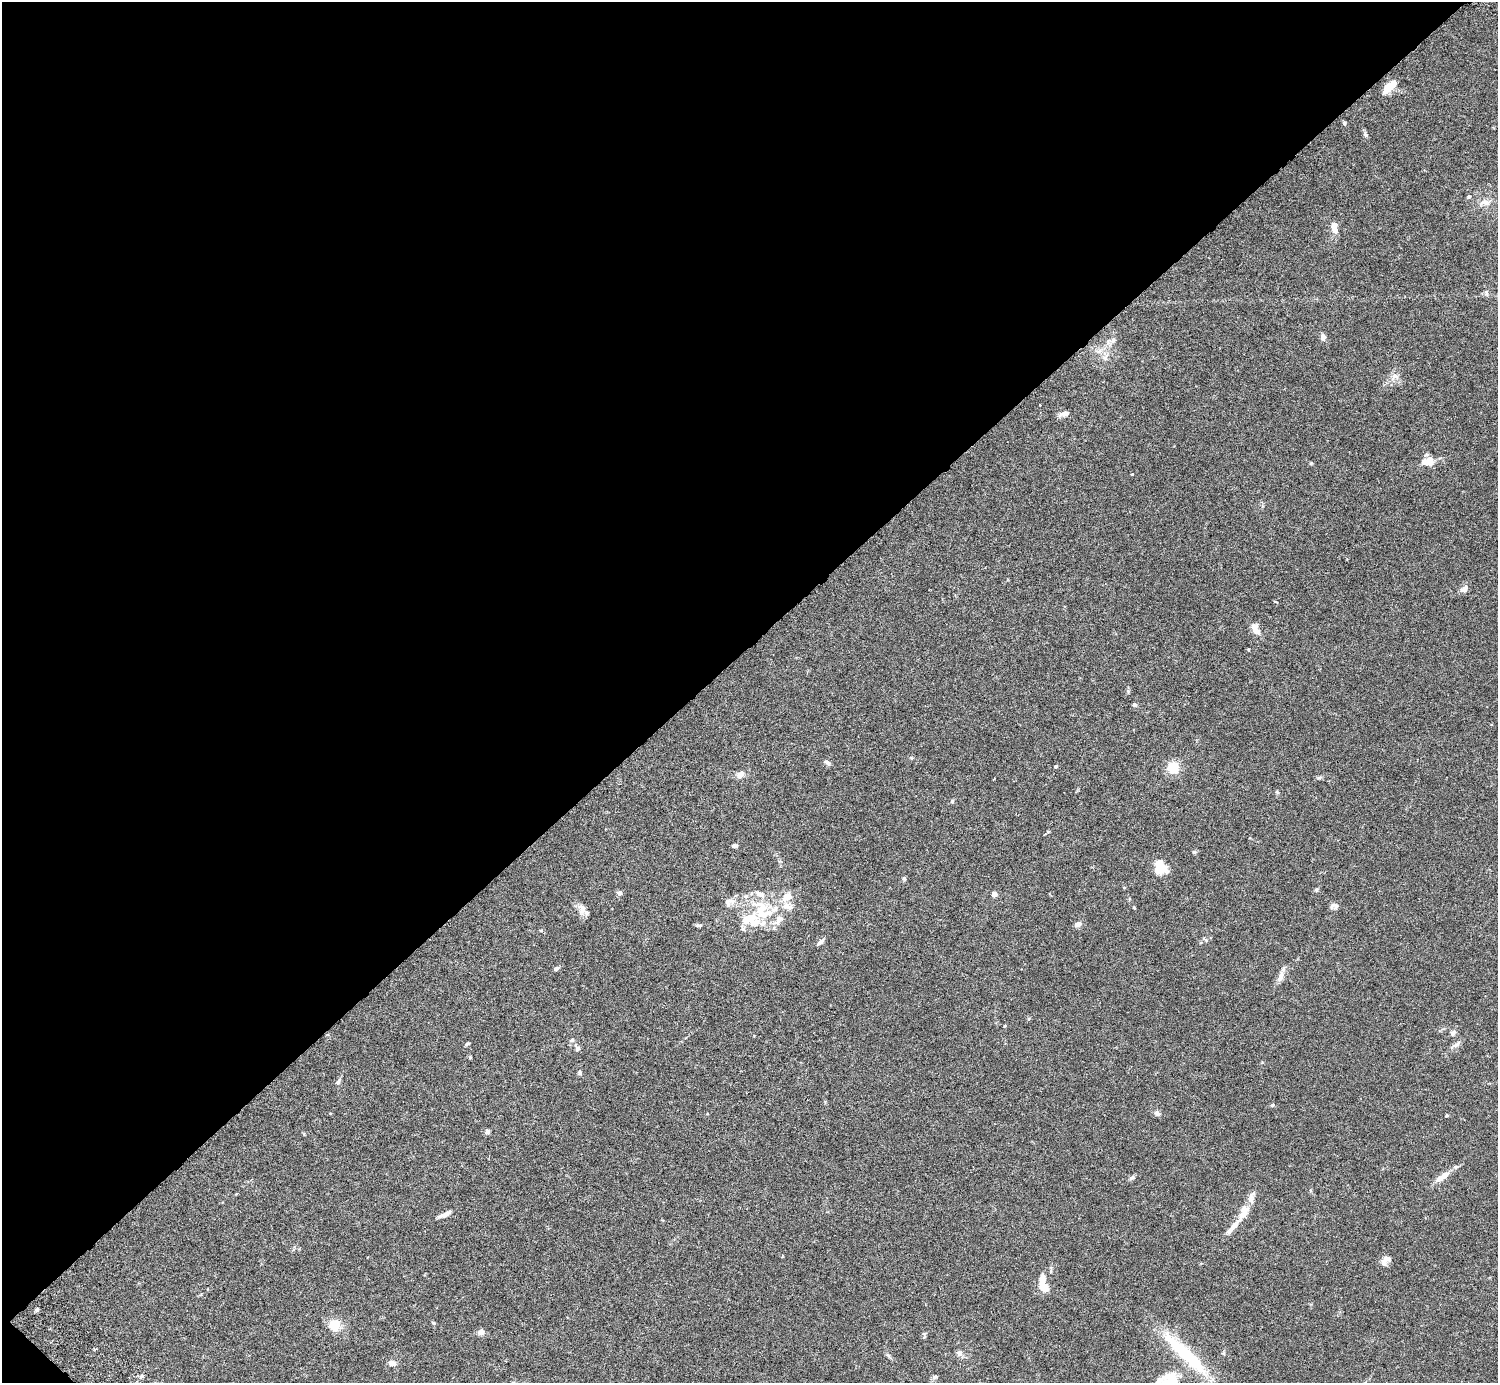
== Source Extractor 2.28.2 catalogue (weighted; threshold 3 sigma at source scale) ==
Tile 5 of 4 x 4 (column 1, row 2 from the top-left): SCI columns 45-1540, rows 2968-4348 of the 6074 x 6074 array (HDU 1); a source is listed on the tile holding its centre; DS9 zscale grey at full resolution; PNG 1500 x 1385 px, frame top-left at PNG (2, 2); no overlay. Shown black and unused: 47% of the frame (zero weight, under 3 of 6 exposures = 3% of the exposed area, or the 3 px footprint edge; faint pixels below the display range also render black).
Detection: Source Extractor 2.28.2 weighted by HDU 2 'WHT'; one run over the whole footprint, this tile lists its part. Background 0.0146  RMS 0.002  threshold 0.00807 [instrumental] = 3 sigma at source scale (4.09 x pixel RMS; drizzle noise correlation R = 1.36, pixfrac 0.8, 0.05/0.05 arcsec/px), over >= 5 px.
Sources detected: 92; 3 inside a brighter object's white glare — not listed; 16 inside a brighter listed object's ellipse — not listed separately; the other 73 listed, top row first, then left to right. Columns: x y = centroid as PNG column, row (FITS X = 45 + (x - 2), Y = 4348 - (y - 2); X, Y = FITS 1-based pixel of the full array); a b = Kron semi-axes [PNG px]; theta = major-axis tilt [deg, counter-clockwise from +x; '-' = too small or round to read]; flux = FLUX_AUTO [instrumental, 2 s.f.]
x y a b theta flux
1388 88 17 9 42 2.1
1344 123 5 4 - 0.26
1365 135 8 5 -43 0.37
1469 197 5 5 - 0.27
1485 203 17 7 -4 1.2
1334 227 13 7 -83 1.6
1486 293 7 4 -72 0.26
1323 337 8 6 -86 0.67
1113 341 8 6 67 0.56
1099 351 7 4 18 0.46
1105 357 10 6 65 0.71
1395 376 11 7 -16 0.88
1065 414 12 7 10 0.93
1428 461 17 12 7 2.1
1464 589 8 6 30 1
1256 631 10 7 -24 1.1
1134 704 5 5 - 0.33
827 763 10 5 -32 0.43
1055 767 3 3 - 0.46
1173 767 5 5 - 21
740 775 9 7 31 1
1319 778 7 4 1 0.29
952 801 5 5 - 0.24
735 846 6 4 -4 0.46
1194 852 6 4 1 0.32
1159 868 17 14 1 2.7
904 879 5 5 - 0.26
1317 889 6 5 - 0.32
620 893 6 6 - 0.48
994 894 7 6 - 0.55
787 897 16 11 39 2
729 901 12 7 20 0.91
1336 906 10 8 45 0.67
1134 908 5 3 - 0.15
762 909 30 20 75 7
581 912 12 8 52 0.93
1078 924 7 5 24 0.9
699 925 8 4 -6 0.37
743 929 9 5 -62 0.42
821 942 9 5 40 0.64
556 969 7 5 37 0.34
1281 976 17 7 72 1.2
1004 1026 4 3 - 0.17
1453 1033 9 7 43 0.53
572 1040 6 5 - 0.29
467 1044 6 4 31 0.24
1456 1045 21 5 35 0.74
577 1049 9 6 -72 0.55
580 1072 6 5 - 0.29
338 1082 8 6 47 0.41
1272 1105 5 4 - 0.22
1157 1113 8 6 -31 0.63
1446 1116 5 3 - 0.16
487 1132 6 6 - 0.42
1442 1177 22 8 36 1.8
1132 1178 8 5 37 0.4
1244 1212 24 11 65 2.6
445 1214 17 5 24 0.95
1229 1231 9 6 50 0.56
1387 1259 11 8 -19 0.83
1043 1287 10 7 -40 2.3
37 1310 6 4 69 0.29
434 1323 5 4 - 0.2
335 1325 10 9 - 3.7
481 1332 9 7 48 0.71
924 1334 5 5 - 0.27
1178 1347 56 17 -46 9.9
959 1353 8 8 - 0.7
888 1355 7 4 -45 0.32
392 1363 10 6 -9 0.96
141 1376 7 4 45 0.33
935 1377 7 5 20 0.35
1170 1379 21 16 22 3.5
Isophote crosses this tile's border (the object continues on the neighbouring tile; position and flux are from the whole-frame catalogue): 1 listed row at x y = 1170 1379
Unlisted compact peaks at least as high as the median listed source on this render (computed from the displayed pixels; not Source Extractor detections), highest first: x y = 1311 463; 1132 474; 1277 792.